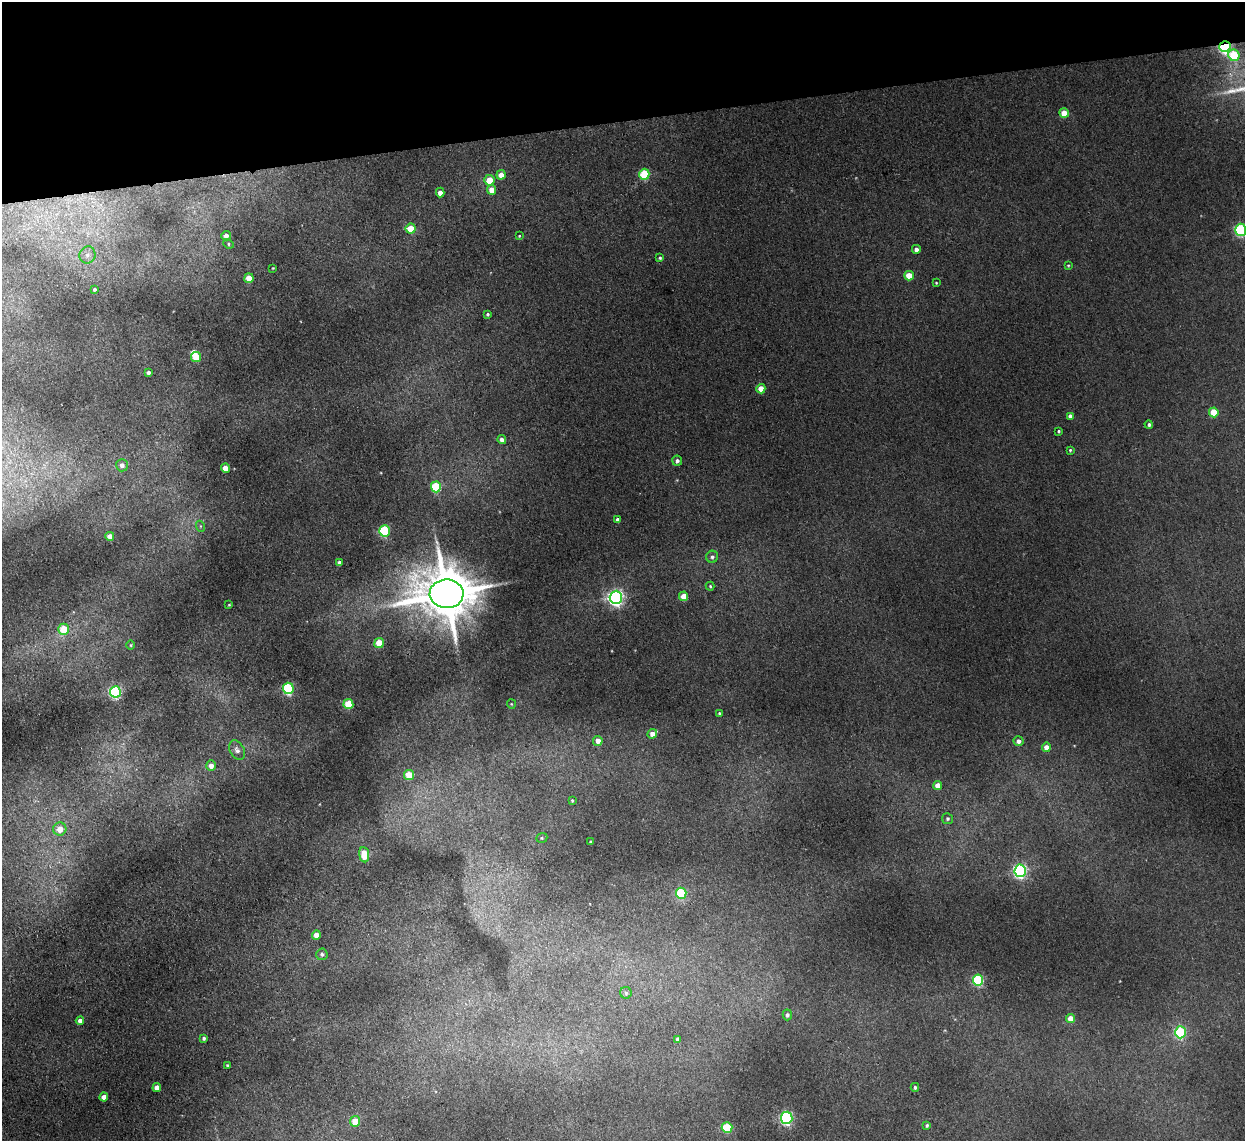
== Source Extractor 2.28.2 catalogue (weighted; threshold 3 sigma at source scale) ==
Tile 3 of 4 x 4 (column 3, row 1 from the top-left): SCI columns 2541-3783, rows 3571-4709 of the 5079 x 4977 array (HDU 1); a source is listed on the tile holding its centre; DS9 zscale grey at full resolution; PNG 1247 x 1143 px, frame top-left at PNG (2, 2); each listed source drawn as its Kron ellipse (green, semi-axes under 4 px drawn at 4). Shown black and unused: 11% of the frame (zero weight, under 2 of 3 exposures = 3% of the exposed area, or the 3 px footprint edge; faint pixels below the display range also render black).
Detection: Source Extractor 2.28.2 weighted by HDU 2 'WHT'; one run over the whole footprint, this tile lists its part. Background 0.072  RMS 0.01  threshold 0.0452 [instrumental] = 3 sigma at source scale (4.5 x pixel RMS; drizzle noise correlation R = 1.50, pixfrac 1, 0.05/0.05 arcsec/px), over >= 5 px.
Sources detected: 90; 1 inside a brighter listed object's ellipse — not listed separately; the other 89 listed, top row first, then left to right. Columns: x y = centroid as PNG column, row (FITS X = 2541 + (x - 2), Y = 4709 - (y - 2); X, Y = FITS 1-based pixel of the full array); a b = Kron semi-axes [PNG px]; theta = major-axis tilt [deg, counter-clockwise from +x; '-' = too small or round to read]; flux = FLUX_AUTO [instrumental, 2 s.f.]
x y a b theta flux
1225 47 6 5 - 180
1234 55 6 5 - 42
1064 113 5 4 - 14
644 174 5 5 - 52
501 175 5 4 - 9.5
489 180 5 5 - 18
492 190 5 4 - 11
440 192 5 4 - 4.7
411 229 5 5 - 22
1241 230 6 5 - 120
226 236 5 4 - 6.4
519 236 3 3 - 0.91
228 244 5 4 - 1.4
916 249 4 4 - 3.5
87 255 8 8 - 4.9
660 258 4 4 - 1.2
1068 265 4 3 - 0.86
273 268 3 3 - 0.77
909 276 5 4 - 17
249 278 5 4 - 16
936 283 4 3 - 0.77
94 289 4 3 - 1.5
488 314 3 3 - 1.4
196 357 5 5 - 20
148 372 4 4 - 2.7
761 389 5 4 - 13
1214 412 5 5 - 27
1070 416 4 4 - 3.3
1149 425 4 4 - 1.8
1059 431 3 3 - 1.1
502 440 4 4 - 4.9
1070 450 3 3 - 1.1
677 461 5 5 - 2.7
122 465 6 6 - 4.9
225 468 4 4 - 12
436 487 5 5 - 67
617 520 4 3 - 2.6
200 526 5 3 - 1
384 531 5 5 - 93
110 536 4 4 - 7.2
712 557 6 6 - 2.4
340 563 4 4 - 3.7
710 586 4 4 - 1.1
446 594 17 14 -2 6300
684 596 5 4 - 16
616 597 6 6 - 330
229 605 3 3 - 0.86
64 629 5 5 - 31
379 643 5 4 - 21
131 645 5 3 - 0.9
288 688 6 5 - 110
115 692 6 5 - 160
348 704 5 5 - 42
511 704 5 4 - 1
719 713 3 3 - 1.2
652 734 5 4 - 7.5
598 741 5 4 - 8
1018 741 5 5 - 4
1046 747 5 4 - 7.1
237 750 10 7 -59 4.2
211 766 5 5 - 6.2
409 775 5 5 - 27
938 785 4 4 - 11
572 801 4 3 - 1.1
948 819 5 5 - 2.1
60 829 6 6 - 12
542 838 6 4 21 1.5
590 842 3 2 - 0.95
364 855 8 5 -83 23
1020 871 6 5 - 220
681 893 5 5 - 75
316 935 4 4 - 9
322 954 6 5 - 2.4
978 980 5 5 - 90
626 993 6 5 - 2.2
787 1015 5 4 - 2.5
1070 1018 4 4 - 12
80 1021 4 4 - 5.5
1180 1032 6 5 - 100
204 1038 4 4 - 1.8
678 1039 4 3 - 3
227 1065 4 3 - 1
157 1087 4 4 - 6.2
915 1087 4 3 - 1.7
104 1097 4 4 - 7
787 1118 6 5 - 170
355 1121 5 5 - 17
927 1125 4 3 - 1.5
727 1128 5 5 - 45
Overlapping masked pixels (flux is a lower limit): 1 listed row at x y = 1225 47
Isophote crosses this tile's border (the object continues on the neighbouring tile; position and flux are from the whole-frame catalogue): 1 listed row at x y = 1241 230